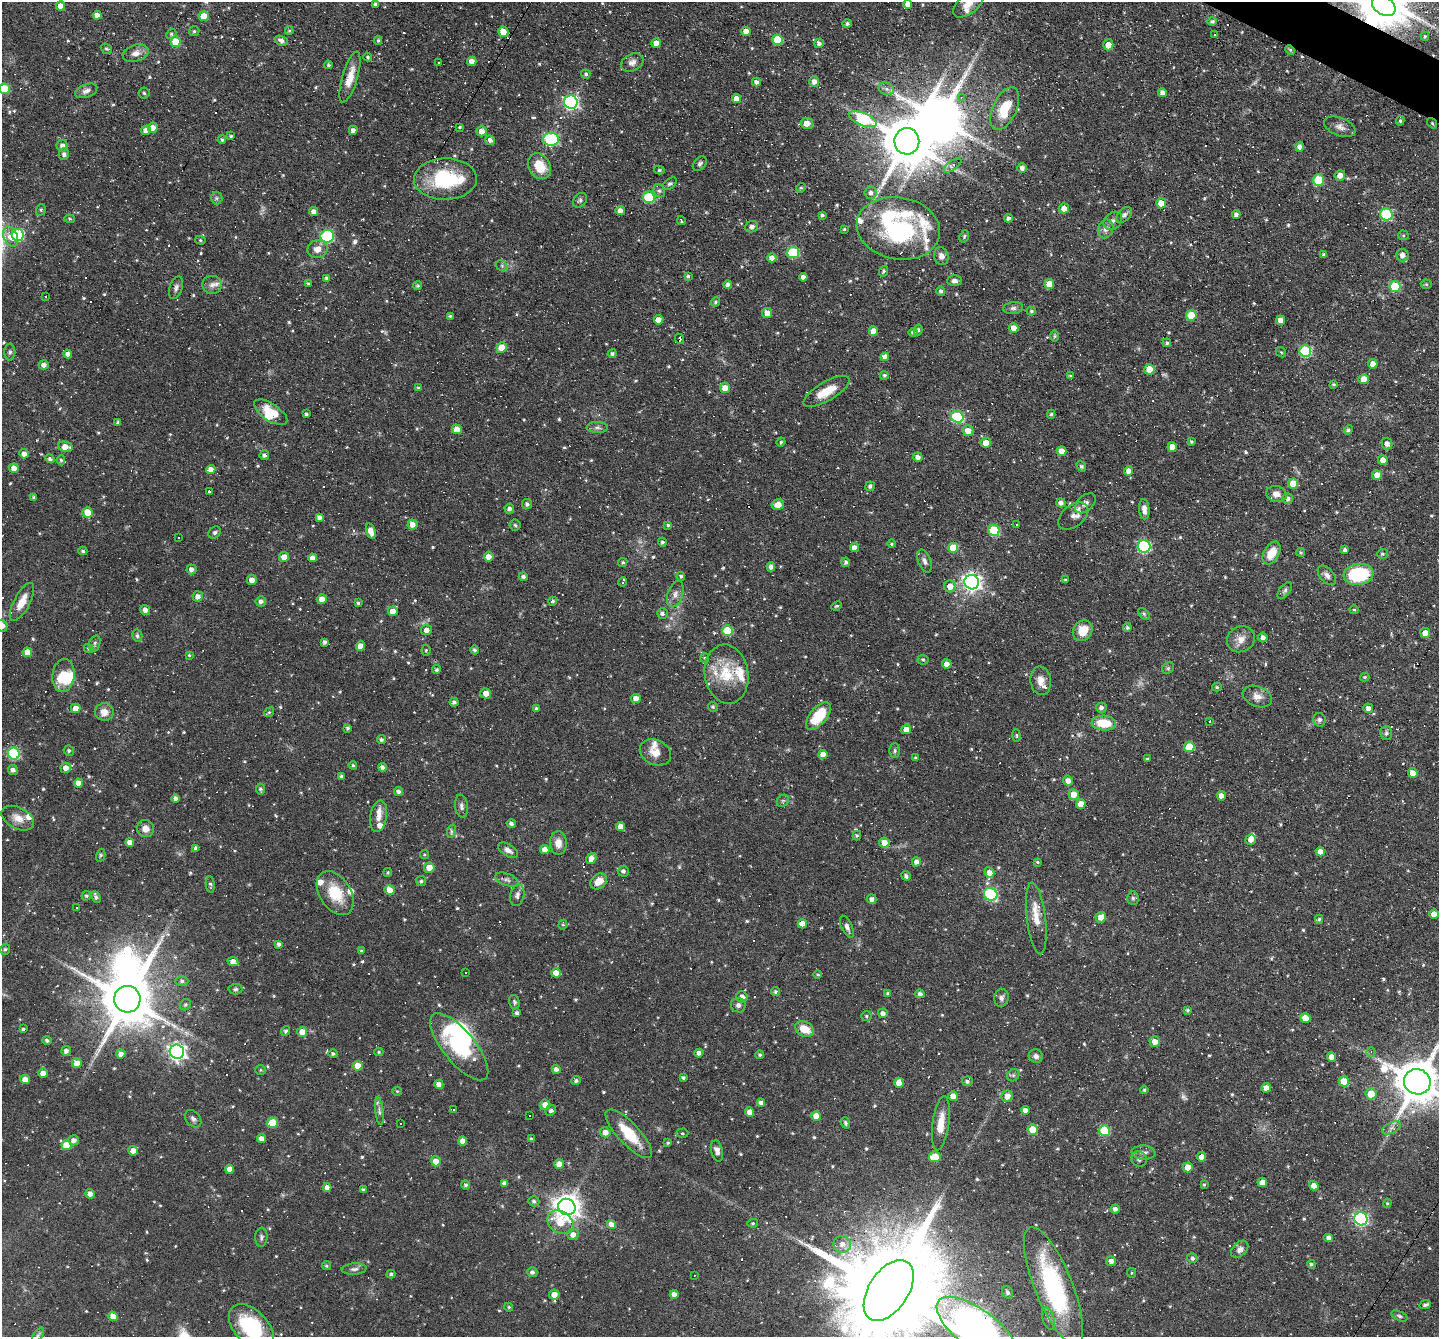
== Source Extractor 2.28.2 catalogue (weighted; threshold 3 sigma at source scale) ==
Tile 10 of 4 x 4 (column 2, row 3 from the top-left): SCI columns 1439-2875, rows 1614-2948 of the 5750 x 5760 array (HDU 1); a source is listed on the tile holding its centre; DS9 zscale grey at full resolution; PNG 1441 x 1339 px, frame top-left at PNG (2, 2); each listed source drawn as its Kron ellipse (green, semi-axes under 4 px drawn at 4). Shown black and unused: <1% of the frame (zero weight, under 4 of 7 exposures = <1% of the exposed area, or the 3 px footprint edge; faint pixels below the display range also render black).
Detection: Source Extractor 2.28.2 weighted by HDU 2 'WHT'; one run over the whole footprint, this tile lists its part. Background 0.0582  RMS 0.0036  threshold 0.0149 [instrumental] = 3 sigma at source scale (4.09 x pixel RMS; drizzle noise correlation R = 1.36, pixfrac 0.8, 0.05/0.05 arcsec/px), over >= 5 px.
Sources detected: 815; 1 too faint to see at this stretch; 6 inside a brighter object's white glare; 109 cosmic-ray / hot-pixel residue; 1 long thin detection or spike segment (spike, bleed or trail) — neither listed nor drawn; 21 inside a brighter listed object's ellipse — not listed separately; of the other 677, all 500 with FLUX_AUTO >= 0.42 (the completeness limit of this list) listed and drawn (177 fainter detections not listed), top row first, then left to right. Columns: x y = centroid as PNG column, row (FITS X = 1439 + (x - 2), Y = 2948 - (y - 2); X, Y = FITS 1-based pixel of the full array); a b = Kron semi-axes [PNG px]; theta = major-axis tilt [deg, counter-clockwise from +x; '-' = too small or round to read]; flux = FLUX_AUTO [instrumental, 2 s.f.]
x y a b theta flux
375 4 4 3 - 0.87
908 4 4 4 - 2.9
968 4 18 9 38 3.7
61 6 4 4 - 2.8
1384 6 13 9 -32 470
97 15 4 4 - 1.9
204 16 5 5 - 5.3
1212 21 5 4 - 0.69
847 24 5 4 - 0.88
194 31 5 5 - 0.57
289 31 4 3 - 0.44
746 31 4 4 - 3.4
503 32 5 5 - 4.5
171 34 5 4 - 0.57
1215 34 3 3 - 3.2
1425 36 4 3 - 0.43
378 40 4 3 - 0.43
778 40 5 5 - 11
281 41 7 4 -20 1.1
176 42 5 5 - 10
656 43 4 4 - 2.9
819 43 5 4 - 1
1108 45 5 5 - 3
106 49 6 5 - 0.51
1290 50 5 4 - 0.45
136 53 13 8 17 2.4
368 57 4 4 - 0.5
472 61 4 4 - 2.3
439 62 3 3 - 7.4
632 62 12 8 26 1.7
328 65 4 4 - 0.49
586 74 4 4 - 0.69
350 77 26 7 73 4.7
756 82 4 4 - 1.3
814 82 5 5 - 1.8
4 89 5 5 - 14
886 89 8 6 -21 1.1
86 91 11 6 21 1.5
1162 92 4 4 - 1.6
144 93 5 5 - 0.52
961 98 4 3 - 0.48
737 99 4 4 - 2.6
571 102 7 6 - 73
1005 109 23 12 65 9.1
863 119 15 6 -23 27
1400 121 5 4 - 0.58
807 123 6 5 - 3.5
1432 123 6 4 -54 0.45
460 127 3 3 - 0.46
1340 127 16 9 -22 2.2
153 128 5 5 - 2.7
146 130 5 4 - 2.3
353 130 4 4 - 1.5
482 131 5 5 - 2.6
231 136 4 3 - 0.5
551 139 8 6 0 39
222 140 4 4 - 0.63
490 140 5 4 - 1.4
907 141 13 12 - 1800
62 146 5 5 - 1.4
1300 147 4 4 - 2.4
64 154 6 5 - 0.9
700 164 8 5 47 0.86
953 165 10 4 35 0.98
540 166 14 10 -60 6.7
1022 168 5 4 - 1.5
659 170 5 4 - 0.46
1340 175 5 5 - 2.3
445 179 31 21 1 23
1318 180 6 5 - 14
670 184 8 5 35 0.68
801 188 5 4 - 0.51
659 191 7 5 -66 0.76
870 193 6 6 - 1.4
649 197 6 5 - 24
217 198 6 5 - 0.7
580 200 8 6 46 0.75
1161 203 5 5 - 5.6
1064 208 5 5 - 2.6
41 210 6 4 70 0.55
620 211 4 4 - 1.9
314 212 4 4 - 2
1236 214 4 4 - 1.2
1386 214 6 6 - 30
822 215 4 3 - 0.63
1124 215 9 6 45 1.1
1008 218 4 4 - 0.93
70 219 5 4 - 0.51
681 221 4 2 - 0.43
1113 221 10 8 43 1.4
752 227 6 5 - 1.1
898 228 42 31 -10 43
844 229 4 4 - 0.44
1106 229 9 7 69 1.5
18 235 6 6 - 30
1403 235 5 5 - 0.42
327 236 6 6 - 37
964 236 6 4 70 0.52
11 237 11 7 -67 4.1
200 240 5 4 - 0.5
317 249 10 9 - 2.5
793 253 6 5 - 25
1324 254 4 3 - 0.77
1402 255 6 6 - 1.9
941 256 9 7 -79 2
772 258 4 4 - 2.5
502 266 6 5 - 0.6
884 271 5 4 - 0.66
688 276 3 3 - 0.64
803 277 4 4 - 1.4
326 278 4 3 - 0.78
954 281 7 5 1 1.1
308 283 4 3 - 0.43
1049 284 5 5 - 4.7
1426 284 5 5 - 0.47
212 285 10 9 - 1.7
728 285 4 4 - 1.2
417 286 5 4 - 0.56
1395 287 5 5 - 18
176 288 11 6 72 1.2
941 291 4 4 - 0.86
45 297 3 3 - 10
715 302 5 4 - 0.58
1013 308 10 6 7 1
1031 311 4 4 - 0.51
767 313 5 5 - 2.9
1191 315 5 5 - 10
450 316 3 3 - 0.45
659 320 5 4 - 2.5
1280 320 5 4 - 2.5
1014 328 5 5 - 2.7
918 330 5 3 - 0.55
873 331 4 4 - 3.1
913 332 4 4 - 0.66
1054 336 6 4 89 0.43
679 339 5 3 - 0.92
1167 343 4 4 - 0.63
501 347 5 5 - 5
1305 351 6 6 - 31
10 352 8 5 89 0.78
1281 352 6 4 -42 0.46
68 354 4 4 - 2
612 354 4 4 - 0.76
885 357 4 4 - 3
1373 364 5 4 - 3.2
44 365 5 4 - 1.8
1150 369 5 5 - 6.6
884 375 4 4 - 0.57
1070 376 4 4 - 0.52
1364 379 5 5 - 4.4
1334 385 3 3 - 0.52
418 388 4 4 - 0.58
725 388 5 5 - 3.3
826 391 26 9 30 6.8
271 412 19 8 -34 6.1
306 414 4 3 - 0.57
1051 414 4 4 - 0.5
957 417 6 5 - 26
118 422 4 3 - 0.66
597 427 10 5 -2 1
457 429 5 4 - 3.4
1348 430 5 4 - 0.69
968 431 5 5 - 3.2
1191 441 4 3 - 0.49
781 442 4 4 - 0.51
986 443 5 5 - 4.2
1387 443 6 5 - 1.7
65 447 7 5 -11 3.7
1172 447 5 4 - 2.7
1062 451 5 4 - 3.2
24 454 5 4 - 1.9
264 455 5 4 - 0.99
918 457 5 4 - 1.6
50 459 5 4 - 0.92
61 460 5 4 - 0.45
1383 460 5 4 - 3.3
1081 466 5 4 - 0.75
14 468 5 4 - 3.1
211 469 5 4 - 2.7
1128 471 5 4 - 1.7
1377 475 5 5 - 2.9
1293 484 5 5 - 5
870 486 5 4 - 0.93
209 492 3 3 - 2.2
1276 494 10 8 -10 2
34 497 3 3 - 0.64
1288 498 5 5 - 1.3
1061 503 4 4 - 1.4
1085 503 12 7 43 1.9
527 504 5 5 - 0.9
778 504 6 5 - 3.5
509 509 5 4 - 1.2
1144 509 10 5 -85 1.8
88 512 5 5 - 6.5
1073 516 17 10 38 2.5
319 517 4 4 - 1.5
412 524 5 5 - 2.5
515 525 5 5 - 0.54
668 525 4 4 - 0.47
1016 525 3 3 - 2.5
994 530 6 5 - 15
371 531 8 4 -73 3.1
215 533 7 5 44 0.83
179 538 3 3 - 0.97
662 542 4 4 - 0.76
892 544 4 4 - 0.45
1144 546 6 6 - 44
854 548 4 4 - 2
953 548 5 5 - 7.8
1345 550 4 3 - 0.98
83 551 4 3 - 0.62
1301 552 4 4 - 0.48
1272 553 12 7 59 5.7
1382 554 5 5 - 0.53
284 557 5 5 - 2.9
489 557 5 5 - 2.5
312 558 4 4 - 2
924 561 12 6 -70 1.3
623 562 5 4 - 0.57
846 562 5 4 - 0.85
771 567 4 4 - 1.2
191 569 5 5 - 1.5
1359 574 15 10 7 22
1327 575 11 7 -49 1.4
681 576 4 3 - 0.62
523 577 4 4 - 0.92
252 580 5 4 - 2.6
1065 580 3 3 - 0.44
622 582 4 3 - 0.93
972 582 7 7 - 160
950 586 6 6 - 3.1
1285 590 10 5 52 0.82
675 594 13 7 72 2
198 596 5 5 - 1.9
322 599 5 4 - 2.7
261 601 5 5 - 1.3
553 601 4 4 - 0.68
22 602 21 8 61 5.1
358 603 3 3 - 0.5
837 606 5 3 - 0.44
145 610 5 4 - 1.6
1354 610 5 4 - 0.45
393 611 5 4 - 2.8
662 613 5 5 - 1.1
1144 614 7 4 -46 0.59
2 626 6 5 - 3.1
1127 628 4 4 - 0.67
426 630 5 5 - 2.1
727 630 5 5 - 12
1083 631 11 9 52 5.7
1425 633 5 5 - 2.6
137 636 6 5 - 0.65
1263 637 5 4 - 1.5
1241 639 14 12 30 3.2
325 642 4 3 - 0.96
95 643 8 5 73 0.74
361 646 4 4 - 2.7
89 648 5 4 - 0.67
426 650 5 4 - 0.44
474 650 4 4 - 0.86
27 652 4 4 - 3.7
189 655 4 4 - 0.43
705 658 5 4 - 0.43
923 660 5 5 - 0.5
947 664 4 4 - 1.9
1168 668 6 5 - 0.55
436 669 4 4 - 0.68
726 674 30 22 -82 12
63 676 16 11 83 8.9
1365 677 4 3 - 0.44
1041 681 14 10 -82 3.1
1217 687 5 4 - 0.53
486 693 6 5 - 2.5
1257 696 15 10 -22 2.7
636 698 5 4 - 2.8
454 702 4 4 - 0.96
713 707 5 4 - 0.5
76 708 5 4 - 2.7
536 708 4 3 - 0.5
1101 708 5 5 - 1.2
1368 708 5 5 - 1.6
104 712 9 8 - 2.8
269 712 5 4 - 0.46
818 716 16 8 50 11
1319 720 7 6 - 0.97
1210 721 3 2 - 0.43
1104 723 12 7 -4 8.8
348 728 4 3 - 0.76
906 729 5 4 - 2.7
1386 733 7 6 - 0.8
1016 735 6 4 -84 0.44
381 740 5 4 - 0.79
1189 747 5 5 - 8.8
69 751 5 5 - 0.66
895 751 7 5 -90 0.74
655 752 16 12 -25 4.1
14 753 6 5 - 34
823 754 4 4 - 2.8
916 758 3 3 - 0.49
1147 759 4 4 - 0.43
353 765 4 3 - 0.44
382 767 4 4 - 1
66 768 5 5 - 2.3
13 770 5 5 - 1.2
1413 773 5 4 - 3.1
341 776 4 4 - 0.67
1068 781 5 5 - 2.1
78 783 4 4 - 2.8
261 789 6 4 -79 0.67
398 792 4 4 - 1.2
1074 794 5 5 - 3.6
1221 796 5 4 - 2
176 798 4 4 - 1.3
783 801 6 5 - 0.56
1081 804 5 5 - 3.7
461 806 12 6 -82 1.2
379 816 16 8 80 2.7
18 818 17 10 -28 3.5
511 824 4 4 - 0.87
621 826 4 4 - 2.7
145 829 9 8 - 2.6
451 831 6 4 72 0.64
857 836 5 4 - 0.44
1251 839 5 5 - 2.4
130 842 4 4 - 2.7
558 843 12 8 -87 3
884 843 5 5 - 3.2
196 848 4 4 - 1
508 850 11 6 -32 1.6
545 850 4 4 - 2.7
1320 852 4 4 - 2.6
424 854 4 4 - 0.46
101 855 6 4 75 0.53
591 859 6 4 57 3.2
916 862 4 4 - 1.4
1037 862 3 3 - 0.43
429 868 5 5 - 3.5
623 871 5 5 - 1.1
388 872 4 4 - 0.47
990 872 5 4 - 2.7
906 876 5 4 - 0.99
507 880 12 6 -21 1.2
421 881 5 5 - 0.53
599 881 9 7 40 3.8
210 884 8 4 -84 0.67
390 890 5 5 - 3.7
335 893 24 15 -57 10
991 894 7 6 - 31
517 895 11 7 78 1.5
86 896 5 4 - 0.68
96 897 6 3 -64 1
1133 898 7 5 -85 0.7
872 899 5 4 - 1.3
77 907 3 3 - 1.7
1434 914 4 4 - 2.9
1101 917 5 5 - 2.9
1036 918 36 9 -83 5.1
1319 919 4 4 - 0.52
802 924 4 4 - 3.2
563 925 5 4 - 0.42
847 927 12 5 -65 1.4
279 944 4 4 - 0.94
5 949 6 4 73 0.61
361 951 4 3 - 0.47
233 962 5 4 - 2.6
465 972 3 3 - 0.48
556 973 5 4 - 3.5
818 975 4 3 - 0.42
182 981 6 4 -1 0.74
235 989 7 5 3 0.63
775 991 5 4 - 0.69
888 993 4 4 - 0.73
920 994 4 4 - 1.2
742 997 5 5 - 1.8
1001 998 9 7 80 1.2
127 999 13 13 - 2100
514 1002 7 5 -73 0.67
185 1005 6 5 - 0.59
738 1005 7 7 - 1.2
1187 1010 4 4 - 0.56
517 1013 4 3 - 0.97
883 1013 5 4 - 1.7
866 1016 5 4 - 0.55
1305 1018 5 5 - 3.9
23 1029 3 3 - 0.63
804 1029 10 7 -28 5.9
286 1031 5 4 - 0.7
302 1032 5 5 - 3.2
47 1040 5 4 - 0.89
1155 1042 5 5 - 2.7
459 1047 41 16 -51 32
66 1051 5 4 - 1.4
177 1052 7 7 - 130
379 1052 4 4 - 0.46
1371 1052 4 4 - 0.47
699 1053 4 4 - 1.7
121 1054 4 4 - 1.6
333 1054 4 4 - 0.66
760 1055 4 4 - 0.6
1036 1056 7 6 - 1.2
1331 1057 5 4 - 2.3
77 1063 5 4 - 4.3
357 1066 5 4 - 4.8
556 1069 4 4 - 1.3
260 1070 5 5 - 0.44
43 1073 5 4 - 2.8
1013 1075 6 5 - 0.74
683 1078 4 3 - 0.72
25 1080 5 4 - 3.3
576 1081 4 4 - 0.9
967 1081 5 5 - 0.99
1344 1081 5 5 - 5.5
1417 1082 13 12 - 1400
899 1083 5 4 - 3.2
439 1084 4 4 - 1.9
1266 1088 5 4 - 2.4
1144 1090 4 4 - 0.46
397 1091 5 4 - 0.46
1371 1094 5 5 - 4.9
953 1096 5 4 - 3
1007 1096 6 5 - 2.8
761 1103 4 4 - 1.3
545 1105 5 5 - 3.2
453 1109 3 3 - 10
551 1110 6 5 - 0.82
1025 1110 4 4 - 1.8
379 1111 14 4 -83 1.1
750 1112 4 4 - 2.7
530 1115 3 3 - 0.86
816 1116 5 5 - 2.9
193 1119 10 7 -50 1.1
272 1123 5 5 - 8.8
845 1123 5 4 - 0.66
941 1123 27 8 82 5.2
400 1124 3 3 - 0.55
1391 1128 10 5 26 1.1
1033 1130 5 5 - 6.2
1105 1131 5 5 - 19
605 1132 5 5 - 2.3
682 1133 6 4 3 0.55
629 1134 32 11 -46 11
262 1138 4 4 - 2.1
531 1139 4 3 - 0.49
74 1140 5 5 - 1.6
462 1141 4 4 - 2.5
668 1143 4 3 - 0.43
66 1145 5 5 - 7.4
133 1151 5 4 - 2.8
717 1151 10 6 -76 1.8
1144 1152 12 7 -4 1.4
935 1157 6 5 - 8.6
1202 1157 4 4 - 2.8
1139 1159 8 7 - 0.99
436 1161 5 5 - 3.2
559 1164 5 4 - 4
1188 1167 5 5 - 4
229 1169 4 4 - 2.2
1262 1182 5 4 - 2.6
504 1183 4 4 - 1.2
1204 1184 4 3 - 0.51
466 1185 4 4 - 0.76
1314 1186 5 4 - 2.6
327 1187 4 4 - 1.7
363 1189 4 3 - 0.64
90 1194 4 4 - 1.8
534 1201 5 5 - 0.81
1387 1203 5 4 - 0.45
567 1207 9 8 - 350
1115 1209 4 4 - 1.2
1361 1219 7 6 - 61
560 1222 14 10 -34 7.4
753 1223 5 4 - 0.45
611 1224 4 4 - 3.4
573 1235 5 5 - 1.9
261 1237 9 6 85 0.89
1329 1238 5 4 - 1.3
842 1244 9 8 - 2.8
1240 1249 10 6 44 1.6
1192 1258 5 4 - 0.68
1111 1261 5 5 - 1.9
1311 1264 4 4 - 0.68
326 1266 4 4 - 0.51
354 1269 12 5 4 1.1
532 1272 5 5 - 1.1
1132 1273 5 4 - 0.42
391 1274 4 3 - 0.63
694 1275 3 2 - 0.46
1053 1286 63 18 -68 46
889 1290 34 19 56 12000
1008 1293 6 5 - 0.96
674 1294 4 4 - 2.1
554 1295 5 5 - 2.9
1425 1305 6 4 23 0.78
509 1307 4 4 - 0.54
113 1316 5 4 - 3.1
1399 1316 8 4 -25 0.7
1048 1319 11 6 -72 1.2
251 1328 28 16 -47 26
977 1329 47 20 -36 270
38 1335 8 4 54 0.54
Overlapping masked pixels (flux is a lower limit): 5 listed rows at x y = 1384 6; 1290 50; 1432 123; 445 179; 679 339
Isophote crosses this tile's border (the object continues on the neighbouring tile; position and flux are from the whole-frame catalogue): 8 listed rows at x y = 908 4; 968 4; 4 89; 2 626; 1417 1082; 889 1290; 251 1328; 977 1329
Unlisted compact peaks at least as high as the median listed source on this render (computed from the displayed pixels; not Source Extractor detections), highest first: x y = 355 242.